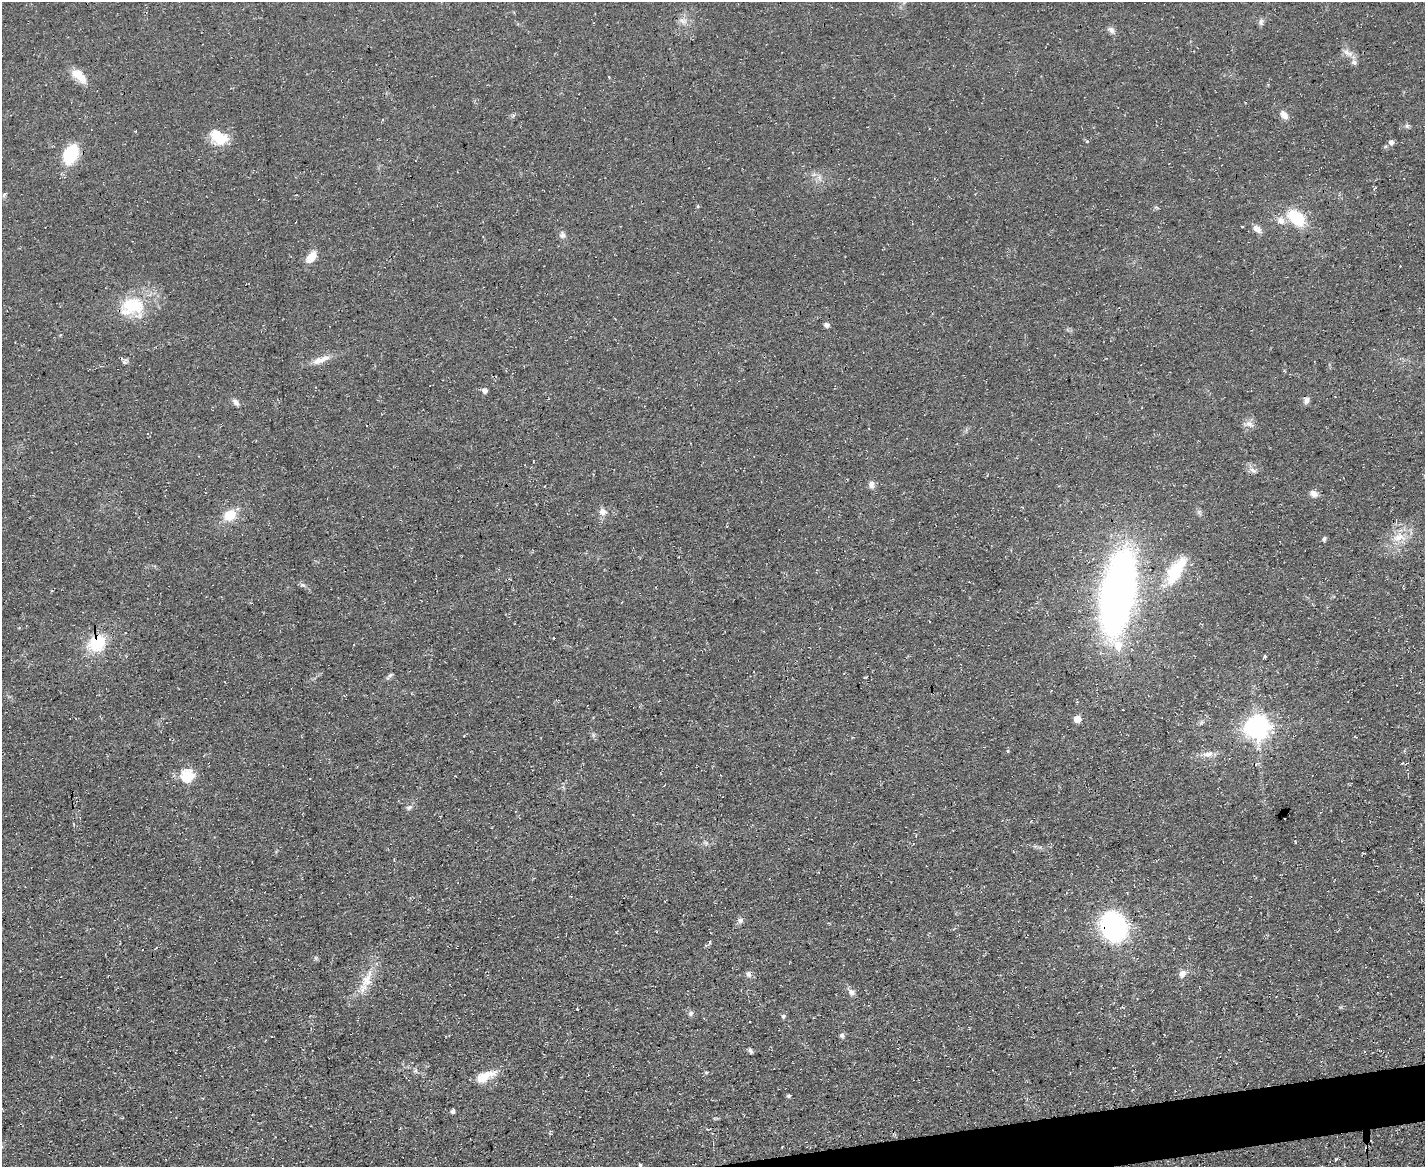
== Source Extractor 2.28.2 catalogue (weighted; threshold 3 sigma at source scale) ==
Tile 5 of 3 x 4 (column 2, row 2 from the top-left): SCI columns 1552-2974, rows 2331-3495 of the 4641 x 4660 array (HDU 1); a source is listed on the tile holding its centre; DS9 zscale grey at full resolution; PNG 1427 x 1169 px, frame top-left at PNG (2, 2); no overlay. Shown black and unused: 2% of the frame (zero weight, under 3 of 4 exposures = <1% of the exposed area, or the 3 px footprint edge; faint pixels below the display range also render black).
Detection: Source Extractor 2.28.2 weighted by HDU 2 'WHT'; one run over the whole footprint, this tile lists its part. Background 0.0603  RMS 0.0071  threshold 0.0321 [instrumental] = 3 sigma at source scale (4.5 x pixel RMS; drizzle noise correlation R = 1.50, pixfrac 1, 0.05/0.05 arcsec/px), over >= 5 px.
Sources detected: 73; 2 cosmic-ray / hot-pixel residue — not listed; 1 inside a brighter listed object's ellipse — not listed separately; the other 70 listed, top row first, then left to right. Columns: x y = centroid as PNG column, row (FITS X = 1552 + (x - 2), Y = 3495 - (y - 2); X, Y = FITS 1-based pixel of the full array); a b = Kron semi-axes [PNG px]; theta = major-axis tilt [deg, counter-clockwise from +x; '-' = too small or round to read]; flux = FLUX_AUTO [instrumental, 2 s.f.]
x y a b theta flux
683 21 12 5 -21 3.1
1261 22 10 6 -84 2
1111 30 10 7 -39 2.8
1348 53 16 6 -30 4.4
1354 62 7 7 - 2.4
79 76 23 11 -40 11
609 77 3 2 - 0.94
1284 115 11 7 -49 4.7
1407 126 6 6 - 1.5
135 131 3 2 - 0.62
219 137 23 15 -36 18
1087 141 3 3 - 1.3
1391 142 5 5 - 2.9
71 154 14 9 67 53
1375 188 6 3 51 0.78
4 194 7 4 53 1.2
1296 218 22 14 -42 26
1242 227 3 2 - 0.67
1257 229 11 7 -39 4.6
563 235 10 7 90 2.5
311 257 15 9 51 8.4
132 306 34 23 19 35
826 325 6 6 - 2
318 361 15 9 33 6.1
124 362 6 5 - 1.6
485 390 5 5 - 3.5
1306 400 9 6 75 2.5
236 402 11 6 -50 2.8
1249 424 13 6 -31 3.3
1253 470 11 5 -18 2.5
871 485 11 7 -84 2.9
1314 494 11 8 -37 3.5
603 511 8 8 - 4.7
230 515 13 10 39 15
1399 537 17 8 13 8.5
1324 539 6 4 70 1.2
1176 570 37 14 58 30
303 585 8 4 -20 1.6
1118 592 50 19 80 650
97 643 22 20 43 27
1118 645 9 8 - 11
1265 656 4 3 - 3
390 675 8 5 27 1.5
866 677 3 3 - 0.93
1077 719 5 5 - 10
1257 727 8 8 - 590
1272 732 6 5 - 2.6
1008 751 4 3 - 0.67
1208 754 15 7 11 4.9
187 776 6 6 - 72
409 807 9 6 29 2.1
740 920 7 7 - 2.1
1113 926 19 14 -66 180
710 942 5 3 - 0.84
748 974 8 6 -88 2.3
1182 974 10 8 61 4.3
367 980 26 13 58 14
852 992 9 8 - 3.1
577 1009 2 2 - 0.67
691 1013 7 6 - 1.8
783 1016 6 5 - 1.6
842 1035 7 5 -73 1.7
750 1051 7 4 -58 1.5
415 1070 7 5 61 1.5
706 1072 5 4 - 0.87
484 1077 25 11 24 14
788 1096 5 4 - 1.1
453 1111 5 4 - 1.9
1336 1160 4 3 - 1
640 1165 3 3 - 0.95
Overlapping masked pixels (flux is a lower limit): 2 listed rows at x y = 97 643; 1113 926